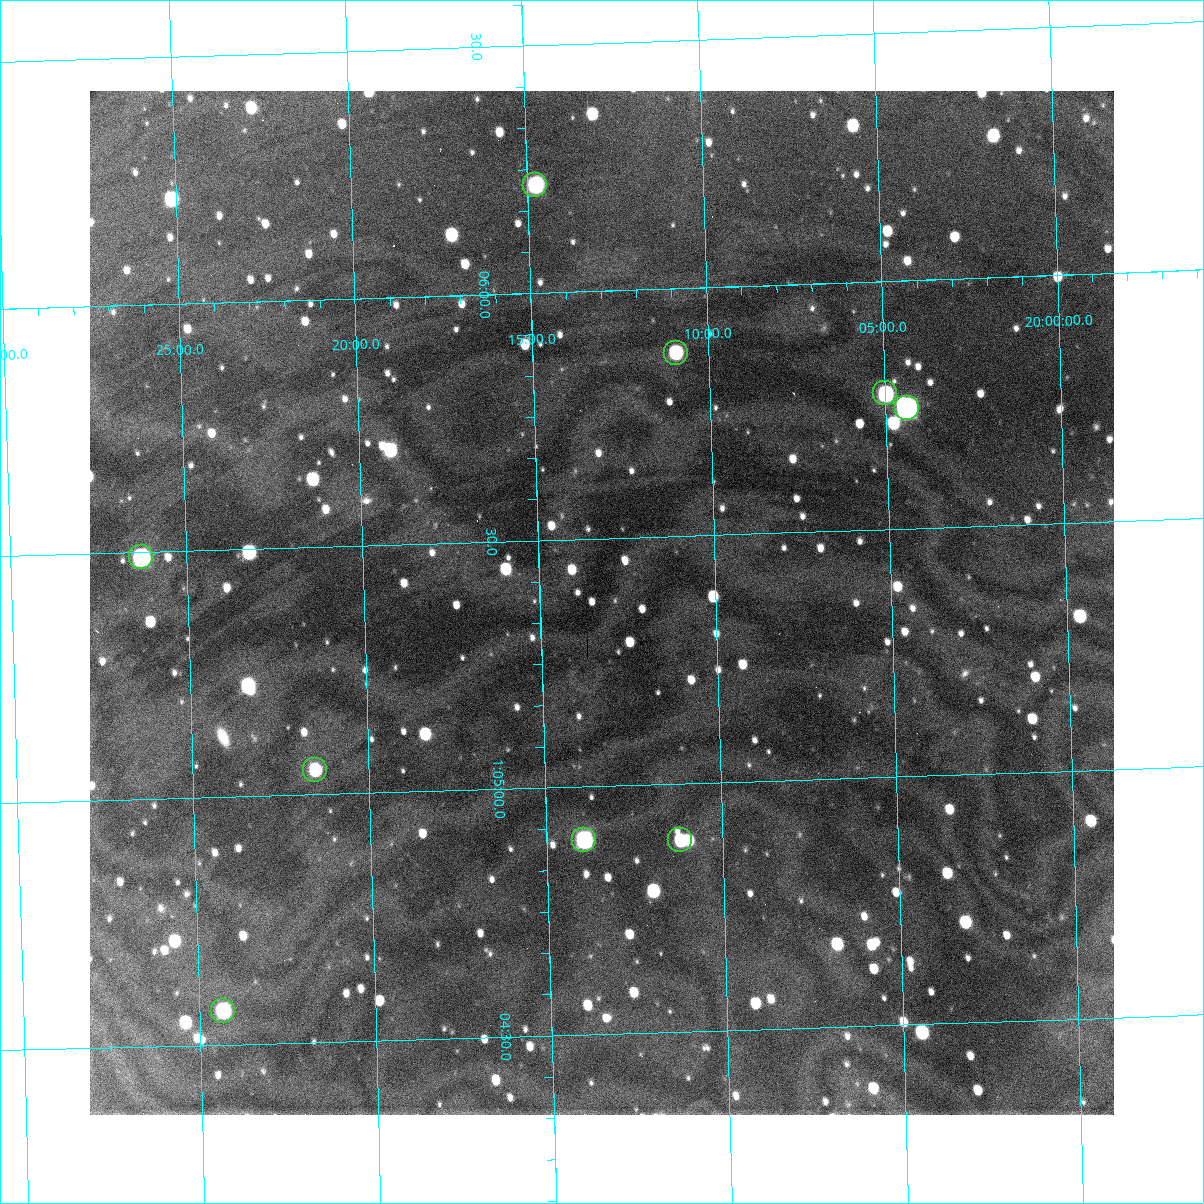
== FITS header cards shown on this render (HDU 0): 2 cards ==
NAXIS1  =                 1024 /fastest changing axis
NAXIS2  =                 1024 /next to fastest changing axis

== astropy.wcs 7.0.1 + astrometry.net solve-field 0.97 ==
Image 1024 x 1024 px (HDU 0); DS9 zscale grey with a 90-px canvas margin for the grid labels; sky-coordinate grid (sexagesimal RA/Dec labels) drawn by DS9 from the SOLVED WCS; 9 Tycho-2 reference stars matched to detected sources circled (green)
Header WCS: RA---TAN/DEC--TAN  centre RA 01:05:22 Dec +20:13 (16.34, +20.22 deg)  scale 1.7 arcsec/px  FOV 29.1' x 29.1'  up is +92 deg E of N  parity flipped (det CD > 0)
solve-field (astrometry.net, Tycho-2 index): VERIFIED the header's WCS against the Tycho-2 star catalogue (9 matches, 0 conflicts) and refined it, rather than solving blind
Solved WCS: RA---TAN-SIP/DEC--TAN-SIP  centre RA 01:05:22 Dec +20:13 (16.34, +20.22 deg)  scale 1.71 arcsec/px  FOV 29.1' x 29.1'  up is +92 deg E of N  parity flipped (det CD > 0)
The solver's refit moves the header's centre by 0.043 arcsec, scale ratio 1.002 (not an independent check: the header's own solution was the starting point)
Tycho-2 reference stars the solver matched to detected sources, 9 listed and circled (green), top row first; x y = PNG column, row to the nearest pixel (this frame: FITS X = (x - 90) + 1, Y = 1024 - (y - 91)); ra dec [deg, ICRS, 3 dp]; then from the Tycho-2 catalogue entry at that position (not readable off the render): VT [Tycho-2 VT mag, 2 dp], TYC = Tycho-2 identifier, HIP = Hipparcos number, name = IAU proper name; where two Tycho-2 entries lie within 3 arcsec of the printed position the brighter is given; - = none
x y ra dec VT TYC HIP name
535 185 16.554 +20.246 11.89 1202-44-1 - -
676 353 16.468 +20.182 12.30 1202-2086-1 - -
885 393 16.444 +20.083 11.86 1202-190-1 - -
907 408 16.436 +20.073 10.31 1202-296-1 - -
141 557 16.372 +20.438 11.27 1202-51-1 - -
315 770 16.262 +20.359 12.16 1202-337-1 - -
584 840 16.223 +20.232 11.45 1202-560-1 - -
680 840 16.221 +20.187 12.50 1202-232-1 - -
223 1011 16.142 +20.405 12.07 1202-262-1 - -